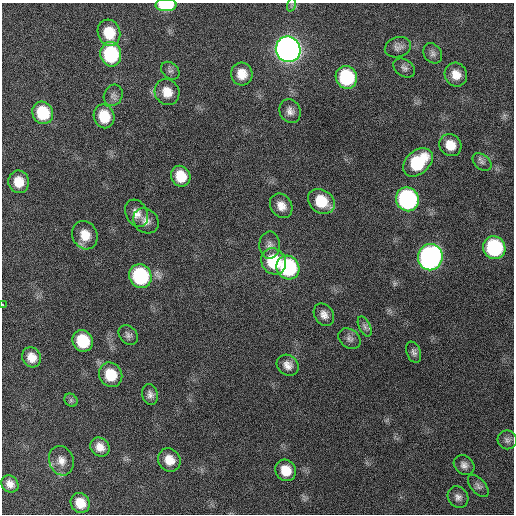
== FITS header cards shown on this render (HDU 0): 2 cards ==
NAXIS1  =                  512 / Axis length
NAXIS2  =                  512 / Axis length

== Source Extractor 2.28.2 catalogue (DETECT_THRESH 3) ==
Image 512 x 512 px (HDU 0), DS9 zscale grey, 1 PNG px = 1 image px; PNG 516 x 516 px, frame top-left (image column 1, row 512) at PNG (2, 3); each listed source drawn as its Kron ellipse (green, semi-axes under 4 px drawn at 4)
Background 426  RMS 12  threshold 35.1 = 3 sigma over >= 5 px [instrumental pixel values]
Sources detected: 56; all 56 listed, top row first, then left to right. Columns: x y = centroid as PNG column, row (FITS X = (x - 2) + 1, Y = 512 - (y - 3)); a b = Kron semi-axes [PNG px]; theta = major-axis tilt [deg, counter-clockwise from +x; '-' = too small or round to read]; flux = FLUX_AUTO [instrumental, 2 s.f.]
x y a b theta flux
166 5 10 6 0 46000
291 5 7 4 71 1200
109 33 13 11 -74 20000
398 47 13 10 16 4300
288 49 13 12 - 780000
433 53 11 8 -55 3100
111 54 12 10 -79 66000
404 68 12 8 -34 3300
170 71 10 7 -43 2600
242 74 11 10 - 11000
456 75 12 11 - 9500
346 77 11 10 - 62000
167 92 13 12 - 12000
113 95 11 9 64 3500
290 111 12 10 -66 5400
43 113 11 10 - 33000
104 116 12 10 -70 20000
450 145 11 10 - 12000
418 162 17 11 42 44000
482 162 11 7 -39 3000
181 176 10 9 - 17000
19 182 11 10 - 14000
407 199 12 11 - 160000
321 201 14 11 -37 23000
281 206 13 10 -56 7800
136 213 14 10 -62 7300
146 221 13 11 -44 6400
85 235 14 12 -66 14000
269 245 13 10 88 4900
494 248 11 11 - 87000
430 257 13 12 - 280000
274 261 13 12 - 39000
288 267 12 11 - 89000
140 276 12 11 - 84000
3 304 3 2 - 4200
324 315 12 9 -56 5500
365 326 11 5 -65 2700
128 335 11 8 -47 3200
349 339 12 9 -39 3800
83 341 11 10 - 31000
414 352 11 7 -69 2900
32 357 10 9 - 9000
288 365 11 10 - 6100
111 375 12 11 - 22000
150 394 10 7 -76 3900
71 400 7 6 - 1900
507 440 10 9 - 3200
100 447 10 9 - 7500
169 460 12 11 - 11000
61 461 15 12 -71 8000
464 465 11 9 -39 4300
286 470 11 10 - 15000
10 484 9 8 - 5800
478 486 13 7 -48 3100
458 497 11 9 -53 4200
80 503 10 9 - 13000
At the frame edge (FLAGS 8, measured only in part): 2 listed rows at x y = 166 5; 3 304